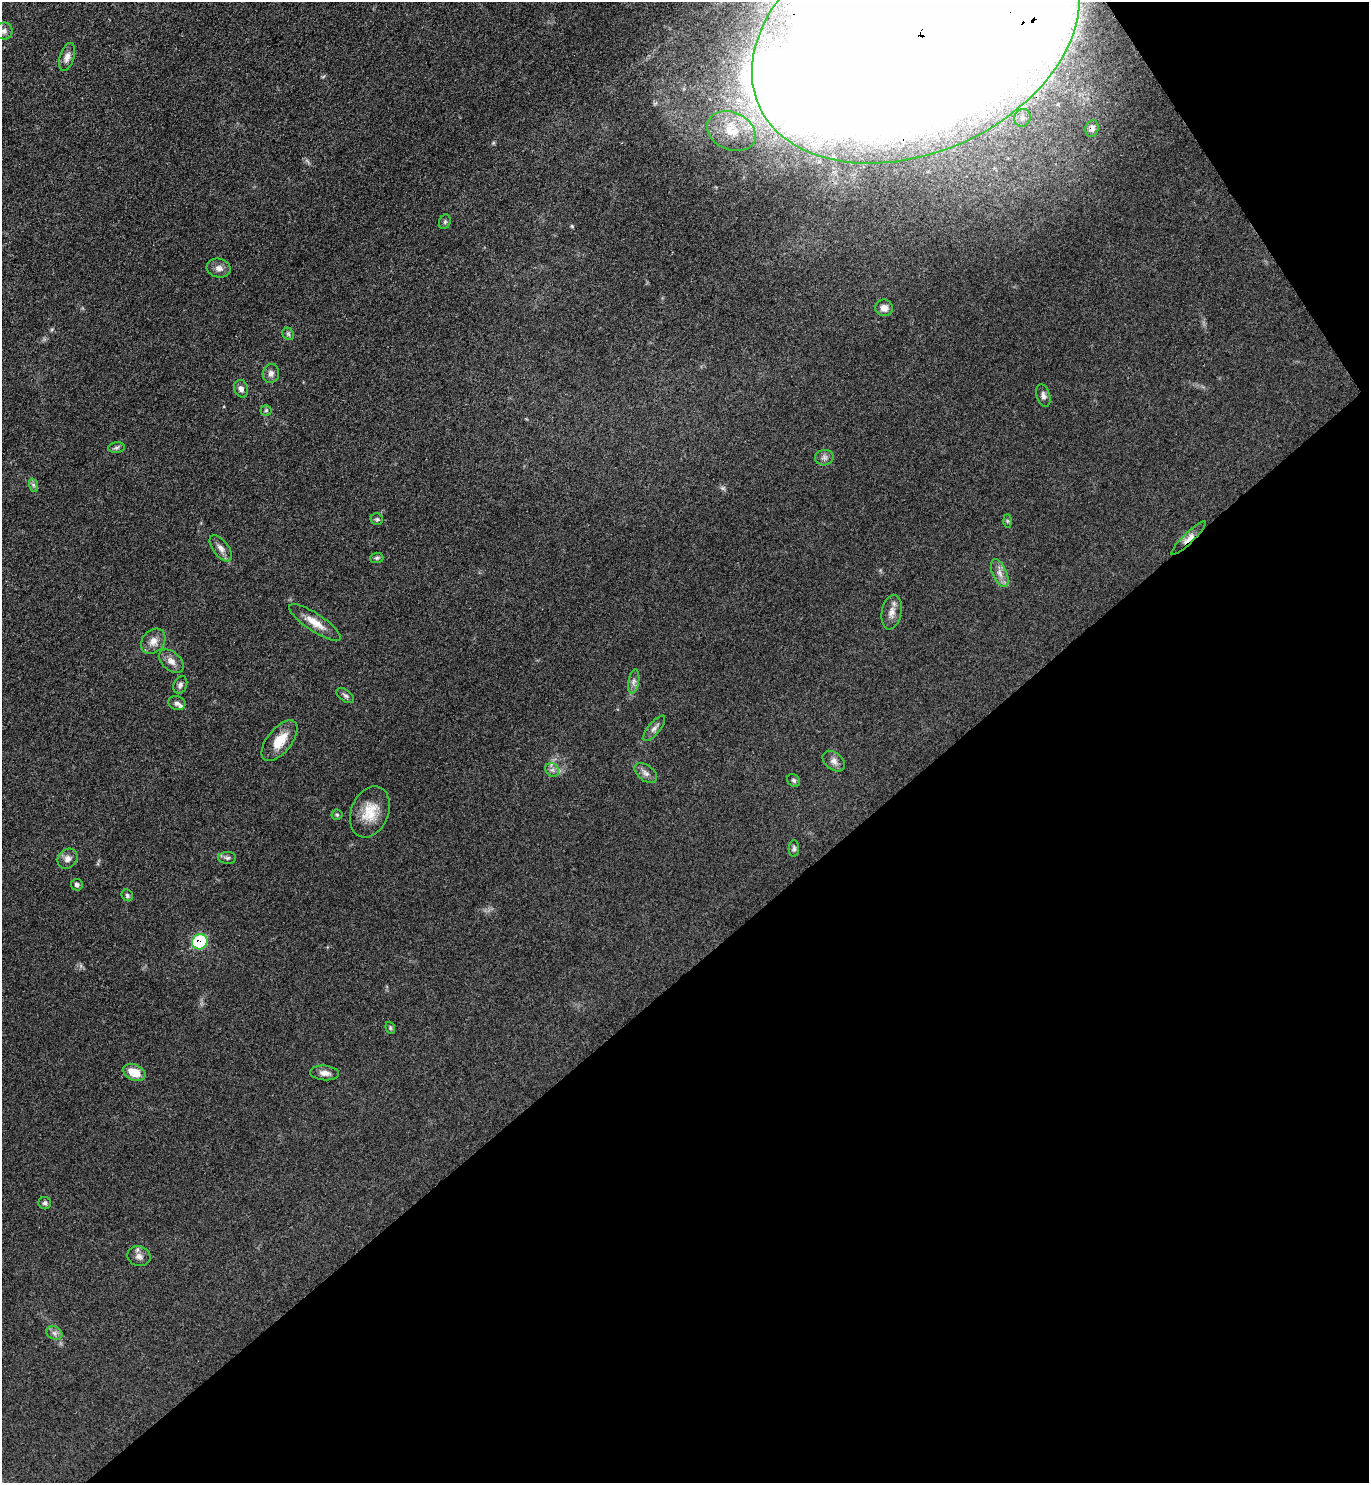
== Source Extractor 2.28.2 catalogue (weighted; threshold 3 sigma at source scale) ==
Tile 12 of 4 x 4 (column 4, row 3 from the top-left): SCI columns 4259-5625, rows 1485-2965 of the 5924 x 5929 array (HDU 1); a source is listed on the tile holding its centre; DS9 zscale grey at full resolution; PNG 1371 x 1485 px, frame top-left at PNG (2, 2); each listed source drawn as its Kron ellipse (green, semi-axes under 4 px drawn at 4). Shown black and unused: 37% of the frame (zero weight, under 3 of 4 exposures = <1% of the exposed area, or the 3 px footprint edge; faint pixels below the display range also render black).
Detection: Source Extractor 2.28.2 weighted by HDU 2 'WHT'; one run over the whole footprint, this tile lists its part. Background 0.0759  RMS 0.0061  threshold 0.0275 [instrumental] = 3 sigma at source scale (4.5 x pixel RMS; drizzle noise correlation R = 1.50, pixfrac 1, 0.05/0.05 arcsec/px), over >= 5 px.
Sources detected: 55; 3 inside a brighter object's white glare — neither listed nor drawn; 1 inside a brighter listed object's ellipse — not listed separately; the other 51 listed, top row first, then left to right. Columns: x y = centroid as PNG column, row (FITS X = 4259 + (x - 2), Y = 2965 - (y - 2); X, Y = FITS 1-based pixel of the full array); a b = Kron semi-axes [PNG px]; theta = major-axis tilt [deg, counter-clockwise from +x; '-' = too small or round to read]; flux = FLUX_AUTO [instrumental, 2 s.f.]
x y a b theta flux
4 31 8 8 - 2.8
916 36 172 117 24 10000
67 57 14 7 73 3.6
1022 118 9 8 - 3
1092 129 8 6 74 3.6
731 131 25 18 -24 19
445 222 7 5 69 1.1
219 268 12 9 -14 3.4
884 308 9 8 - 3.8
288 334 7 5 -46 1.2
271 373 9 8 - 2.6
241 389 9 7 -75 2.9
1043 396 11 6 -75 2.2
266 410 5 5 - 0.94
116 448 8 5 7 1.4
824 458 9 7 12 2.2
33 485 7 4 -71 1.2
377 519 6 6 - 1
1007 521 7 4 -89 0.91
1189 538 23 5 44 4.2
221 548 15 7 -53 3.6
377 558 6 5 - 1
1000 573 15 7 -66 4.2
892 612 17 10 79 4.9
315 622 30 9 -34 8.9
153 641 14 10 48 5.1
171 661 14 9 -41 4.2
634 681 12 5 80 2.4
180 685 9 6 64 1.8
345 696 10 6 -36 1.5
177 703 9 7 -18 1.9
654 728 16 6 51 2.7
279 741 24 12 51 12
834 761 12 8 -39 3.2
552 770 7 6 - 2.1
646 773 13 7 -37 2.9
794 780 7 5 -45 1.3
370 812 26 18 68 14
337 815 5 5 - 0.83
794 848 8 5 89 1.3
227 858 9 6 -2 1.8
67 859 11 9 48 3.2
77 885 6 5 - 1.5
127 895 6 5 - 1.1
200 942 8 7 - 40
390 1028 6 4 -71 0.87
134 1072 11 8 -23 11
325 1073 14 7 -5 3.7
45 1203 6 6 - 1.3
139 1256 12 10 -14 3.5
54 1333 8 6 -22 2.1
Overlapping masked pixels (flux is a lower limit): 4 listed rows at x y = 916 36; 1092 129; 1189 538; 200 942
Isophote crosses this tile's border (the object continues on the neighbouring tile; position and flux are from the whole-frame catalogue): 1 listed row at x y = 916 36